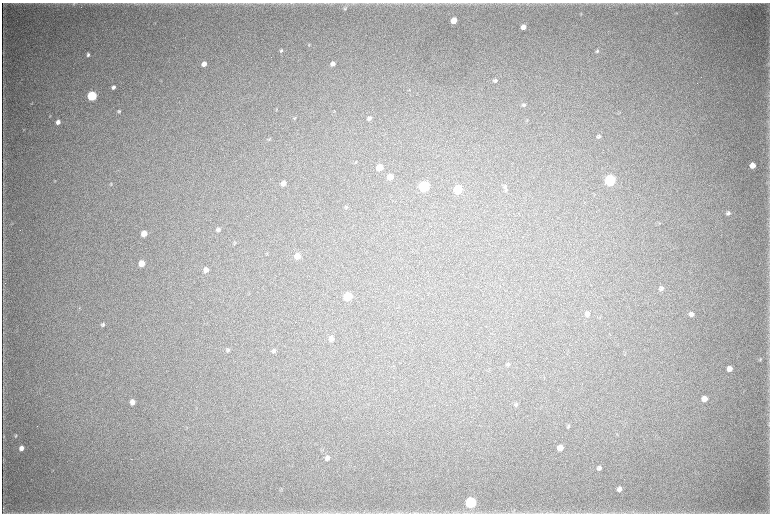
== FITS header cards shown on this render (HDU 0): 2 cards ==
NAXIS1  =                 1536 / length of data axis 1
NAXIS2  =                 1023 / length of data axis 2

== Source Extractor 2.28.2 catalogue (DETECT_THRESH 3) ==
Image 1536 x 1023 px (HDU 0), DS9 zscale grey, zoomed out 1/2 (1 PNG px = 2 x 2 image px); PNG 772 x 516 px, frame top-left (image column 1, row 1022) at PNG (2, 3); no overlay
Background 5460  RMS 43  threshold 128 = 3 sigma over >= 5 px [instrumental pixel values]
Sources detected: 84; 4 cannot appear on this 1/2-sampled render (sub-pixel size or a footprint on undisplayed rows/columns) and are not listed; the other 80 listed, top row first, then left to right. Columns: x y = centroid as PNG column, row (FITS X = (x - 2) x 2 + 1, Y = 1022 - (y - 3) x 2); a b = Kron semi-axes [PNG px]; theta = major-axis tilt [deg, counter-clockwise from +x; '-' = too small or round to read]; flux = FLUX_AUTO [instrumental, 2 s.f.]
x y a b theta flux
227 3 6 2 9 7.3e+03
74 4 5 4 - 1.2e+04
345 8 5 4 - 1.5e+04
677 13 4 3 - 6.0e+03
581 14 3 3 - 6.3e+03
454 20 5 4 - 1.2e+05
523 27 4 4 - 4.7e+04
309 45 5 3 - 6.4e+03
281 50 5 4 - 1.5e+04
597 51 5 4 - 1.4e+04
3 53 6 2 90 6.5e+03
88 55 5 4 - 1.9e+04
204 64 5 4 - 5.6e+04
333 64 5 4 - 4.1e+04
768 64 6 2 88 5.7e+03
495 80 6 5 - 2.1e+04
113 87 5 4 - 3.0e+04
92 96 5 5 - 8.3e+05
32 103 5 2 - 4.5e+03
524 105 5 4 - 1.5e+04
277 109 4 3 - 7.7e+03
119 111 5 5 - 1.4e+04
294 118 5 4 - 9.9e+03
369 118 5 4 - 2.6e+04
527 120 4 2 - 6.3e+03
58 122 5 4 - 4.2e+04
24 129 4 2 - 5.2e+03
599 136 6 4 33 1.8e+04
269 139 6 3 53 1.0e+04
355 162 5 3 - 7.2e+03
752 165 5 4 - 7.2e+04
380 167 5 5 - 1.2e+05
390 177 5 5 - 7.9e+04
55 180 3 2 - 5.0e+03
610 180 6 5 - 1.4e+06
283 183 5 5 - 4.7e+04
111 184 4 3 - 6.9e+03
424 186 5 5 - 1.1e+06
505 187 8 4 66 1.6e+04
458 189 5 5 - 5.0e+05
506 190 5 4 - 1.2e+04
347 207 5 4 - 9.8e+03
728 213 5 5 - 2.0e+04
659 223 3 3 - 6.4e+03
218 230 4 4 - 2.5e+04
144 233 5 5 - 9.6e+04
235 242 4 3 - 8.6e+03
297 256 5 5 - 9.2e+04
142 263 5 4 - 1.2e+05
206 270 5 5 - 6.1e+04
661 288 6 5 - 2.9e+04
348 296 5 5 - 3.6e+05
79 308 4 2 - 4.9e+03
587 314 5 5 - 2.9e+04
691 314 6 5 - 3.6e+04
103 324 5 4 - 1.4e+04
331 339 5 5 - 4.0e+04
228 350 5 4 - 1.5e+04
274 351 4 3 - 1.9e+04
760 359 6 3 64 9.0e+03
508 364 6 4 67 1.6e+04
730 369 5 5 - 5.4e+04
704 399 5 5 - 6.8e+04
132 402 5 4 - 4.7e+04
516 404 6 4 55 1.3e+04
768 424 10 1 90 7.6e+03
569 426 6 4 -86 1.3e+04
3 436 8 3 -85 1.1e+04
16 436 5 3 - 1.2e+04
21 448 5 4 - 4.9e+04
560 448 5 5 - 6.9e+04
327 458 6 6 - 3.4e+04
3 460 7 1 86 8.0e+03
599 468 5 4 - 2.6e+04
619 489 5 4 - 3.4e+04
471 502 6 6 - 1.1e+06
3 508 7 1 89 7.5e+03
216 513 9 2 4 1.6e+04
339 513 4 2 - 7.0e+03
399 513 4 2 - 6.4e+03
At the frame edge (FLAGS 8, measured only in part): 2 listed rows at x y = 216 513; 339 513
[4 sub-pixel or undisplayed-footprint detections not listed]